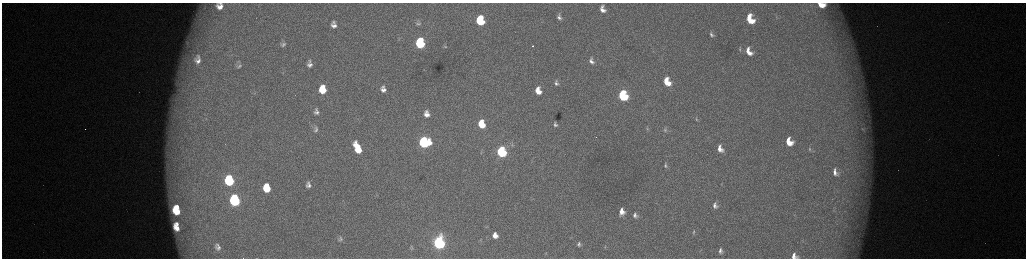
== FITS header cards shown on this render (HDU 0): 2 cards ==
NAXIS1  =                 2048 /fastest changing axis
NAXIS2  =                  512 /next to fastest changing axis

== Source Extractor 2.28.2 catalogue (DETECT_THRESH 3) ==
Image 2048 x 512 px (HDU 0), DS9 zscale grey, zoomed out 1/2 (1 PNG px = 2 x 2 image px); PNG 1028 x 260 px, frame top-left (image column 1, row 511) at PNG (2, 3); no overlay
Background 173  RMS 1.9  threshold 5.8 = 3 sigma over >= 5 px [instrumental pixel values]
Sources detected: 81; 4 cannot appear on this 1/2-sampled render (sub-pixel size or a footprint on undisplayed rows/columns) and are not listed; the other 77 listed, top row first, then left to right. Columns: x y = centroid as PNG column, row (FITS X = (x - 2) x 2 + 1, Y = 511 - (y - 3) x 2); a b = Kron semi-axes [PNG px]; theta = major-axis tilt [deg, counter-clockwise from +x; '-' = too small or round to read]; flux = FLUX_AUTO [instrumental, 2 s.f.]
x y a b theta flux
220 3 5 2 - 630
821 5 7 4 -13 5600
220 7 10 8 -22 4100
602 9 8 5 -71 2900
559 17 9 6 -64 1900
480 18 5 3 - 6900
750 19 9 6 -67 12000
480 21 6 5 - 18000
334 22 7 6 - 1300
418 24 6 4 -8 560
334 26 8 6 -12 2300
711 34 9 5 -66 1200
420 41 5 3 - 11000
187 43 7 6 - 1800
283 44 9 6 13 1400
420 44 6 5 - 31000
533 46 2 2 - 1900
445 47 4 3 - 320
740 49 8 4 -80 770
749 52 11 7 -62 5000
198 57 12 7 -56 3400
198 61 16 12 -39 7300
591 61 10 6 -68 2300
310 62 9 6 -68 1500
310 65 9 7 -19 2300
239 66 7 5 26 1000
283 73 4 2 - 300
667 82 8 5 -65 10000
556 83 10 7 -77 2100
383 87 4 4 - 770
322 89 7 5 -87 10000
383 90 5 4 - 1800
538 91 8 6 -74 6000
255 93 4 2 - 270
623 95 7 5 -70 42000
316 110 5 4 - 540
317 112 4 4 - 950
426 114 7 5 -77 2700
696 119 7 3 -83 530
482 124 6 5 - 12000
555 124 5 4 - 1100
647 128 7 3 -87 610
316 129 4 3 - 840
862 129 4 3 - 460
665 130 9 6 -84 1400
424 142 7 7 - 60000
789 142 8 5 -64 6900
512 145 5 4 - 680
357 148 11 5 -66 11000
720 149 8 6 -65 3400
810 149 8 3 -82 620
501 152 7 5 -73 53000
665 165 8 5 -81 1200
835 172 9 5 -70 2200
229 180 8 6 -81 37000
308 185 6 4 -85 1300
267 188 7 6 - 11000
235 200 8 6 -81 63000
715 205 9 6 -74 2000
177 207 4 3 - 4100
177 211 7 5 -39 10000
622 211 9 7 85 4100
635 215 10 7 -70 2200
177 224 4 3 - 1300
177 228 7 4 -46 3900
693 232 7 4 76 720
495 235 7 5 -74 3200
340 239 4 3 - 720
480 240 4 3 - 410
439 242 7 6 - 130000
579 244 4 3 - 770
218 245 4 3 - 470
605 247 6 2 75 280
219 248 8 6 -5 1400
411 248 7 5 -85 760
720 251 6 4 -79 1300
794 256 6 5 - 2400
At the frame edge (FLAGS 8, measured only in part): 2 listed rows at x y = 821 5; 794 256
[4 sub-pixel or undisplayed-footprint detections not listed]